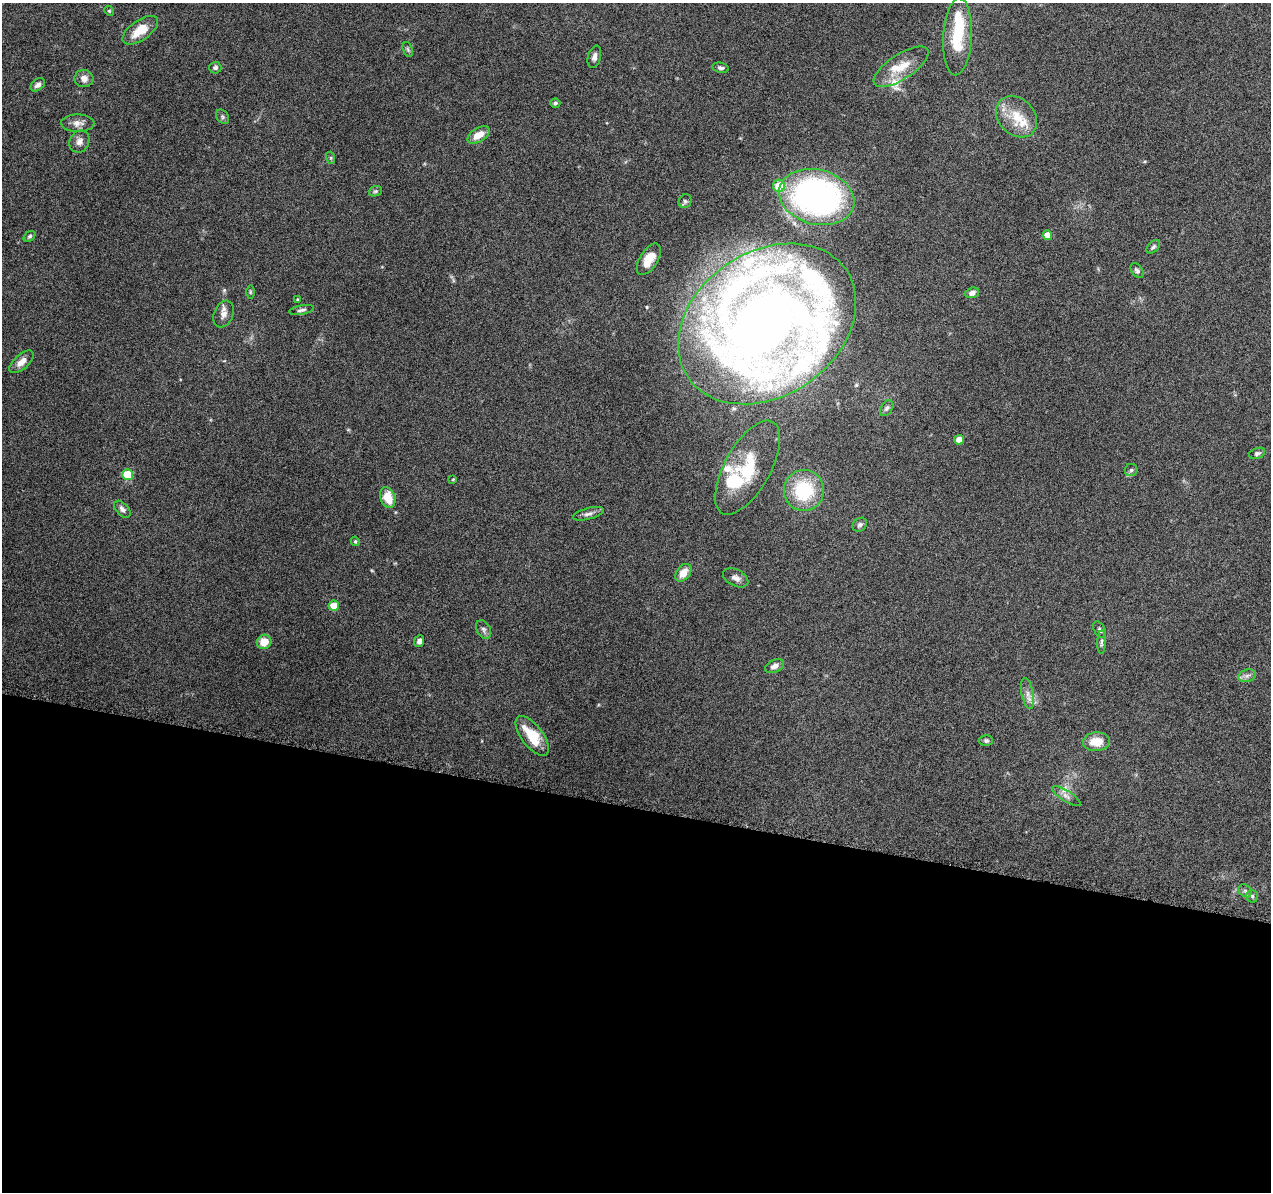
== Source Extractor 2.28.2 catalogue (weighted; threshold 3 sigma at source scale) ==
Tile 14 of 4 x 4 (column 2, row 4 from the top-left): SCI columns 1294-2562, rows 304-1493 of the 5116 x 5307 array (HDU 1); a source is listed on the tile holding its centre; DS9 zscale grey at full resolution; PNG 1273 x 1194 px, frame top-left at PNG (2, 3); each listed source drawn as its Kron ellipse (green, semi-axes under 4 px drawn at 4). Shown black and unused: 32% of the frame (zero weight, under 9 of 18 exposures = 2% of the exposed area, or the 3 px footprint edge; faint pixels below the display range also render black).
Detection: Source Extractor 2.28.2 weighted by HDU 2 'WHT'; one run over the whole footprint, this tile lists its part. Background 0.116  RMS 0.0038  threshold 0.0155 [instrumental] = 3 sigma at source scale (4.09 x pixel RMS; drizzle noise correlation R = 1.36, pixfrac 0.8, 0.0396/0.0396 arcsec/px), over >= 5 px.
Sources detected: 72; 1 inside a brighter object's white glare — neither listed nor drawn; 8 inside a brighter listed object's ellipse — not listed separately; the other 63 listed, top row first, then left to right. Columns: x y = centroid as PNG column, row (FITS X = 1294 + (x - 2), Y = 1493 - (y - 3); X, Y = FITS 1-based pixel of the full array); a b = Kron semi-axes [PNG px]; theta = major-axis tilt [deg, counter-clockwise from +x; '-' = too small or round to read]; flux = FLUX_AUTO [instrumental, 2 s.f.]
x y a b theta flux
109 11 5 4 - 0.45
140 30 20 10 35 7.3
957 37 38 14 87 14
408 49 8 4 -70 0.61
594 57 11 6 76 1.6
901 67 32 12 33 7.4
215 68 6 6 - 0.98
720 68 8 5 -11 0.85
84 78 9 8 - 2.2
38 85 8 5 39 1.3
555 103 5 4 - 0.65
222 117 8 5 -58 0.74
1017 117 23 18 -45 8.8
78 123 17 8 1 2.5
478 135 12 7 31 4.1
79 141 11 9 61 2
331 158 6 4 -72 0.42
779 186 6 6 - 8
375 191 7 5 20 0.59
817 197 38 27 -14 120
685 201 7 6 - 0.77
1047 235 5 4 - 4.3
30 236 6 4 39 0.62
1153 247 8 5 45 0.75
649 259 18 9 58 5.8
1137 270 8 5 -53 0.82
250 292 6 4 -90 0.46
972 293 7 5 19 1.5
297 299 3 3 - 0.33
302 310 13 4 9 0.95
224 314 14 9 67 2.3
767 324 96 72 34 540
22 362 15 7 42 2.8
887 408 9 5 57 0.88
959 440 5 5 - 3.1
1257 453 8 5 19 0.8
748 468 52 23 61 18
1131 470 6 6 - 0.76
128 475 5 5 - 14
453 479 4 3 - 0.3
804 490 20 20 - 20
388 498 10 7 -68 7
122 509 10 6 -46 1.4
588 514 16 5 15 1.5
860 525 8 6 41 0.95
355 541 5 4 - 0.52
683 573 10 6 52 4
736 578 13 8 -27 1.9
334 606 5 5 - 6.2
484 629 10 7 -66 1.1
1100 630 9 5 -63 0.9
419 641 6 5 - 1.1
264 642 7 7 - 4.7
1102 642 12 3 89 0.78
774 666 10 6 24 1.8
1247 676 9 6 17 1.2
1028 694 16 6 -78 2
532 736 23 10 -53 10
986 741 7 5 -1 0.69
1096 742 13 9 4 5.7
1066 796 16 5 -33 1.7
1245 891 7 5 -43 0.83
1252 896 6 5 - 0.71